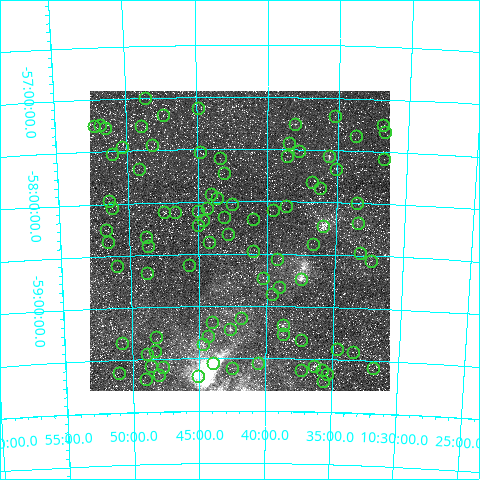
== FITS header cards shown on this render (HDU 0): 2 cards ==
NAXIS1  =                  300
NAXIS2  =                  300

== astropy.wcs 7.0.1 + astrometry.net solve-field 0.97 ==
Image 300 x 300 px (HDU 0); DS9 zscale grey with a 90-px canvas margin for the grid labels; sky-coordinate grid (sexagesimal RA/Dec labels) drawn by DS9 from the SOLVED WCS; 92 Tycho-2 reference stars matched to detected sources circled (green)
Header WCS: RA---TAN/DEC--TAN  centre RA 10:41:58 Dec -58:22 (160.49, -58.37 deg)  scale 34.4 arcsec/px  FOV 171.9' x 171.9'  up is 0 deg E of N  parity normal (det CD < 0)
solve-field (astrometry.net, Tycho-2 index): VERIFIED the header's WCS against the Tycho-2 star catalogue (verified at 7 index scales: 6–39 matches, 0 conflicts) and refined it, rather than solving blind
Solved WCS: RA---TAN-SIP/DEC--TAN-SIP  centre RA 10:42:00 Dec -58:22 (160.50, -58.37 deg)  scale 34.4 arcsec/px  FOV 171.9' x 172.1'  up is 0 deg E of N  parity normal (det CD < 0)
The solver's refit moves the header's centre by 14 arcsec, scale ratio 0.9999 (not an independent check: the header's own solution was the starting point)
Tycho-2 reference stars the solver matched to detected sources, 92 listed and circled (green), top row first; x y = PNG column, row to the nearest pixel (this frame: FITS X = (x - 90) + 1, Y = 300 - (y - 91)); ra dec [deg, ICRS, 3 dp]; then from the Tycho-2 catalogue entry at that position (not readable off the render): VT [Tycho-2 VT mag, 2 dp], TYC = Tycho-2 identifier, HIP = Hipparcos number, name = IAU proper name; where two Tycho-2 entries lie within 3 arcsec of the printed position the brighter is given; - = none
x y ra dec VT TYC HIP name
145 98 162.150 -57.002 10.44 8622-2821-1 - -
198 108 161.225 -57.100 9.46 8622-1343-1 - -
163 115 161.842 -57.167 9.19 8622-1017-1 - -
335 116 158.809 -57.174 9.43 8609-2103-1 - -
295 124 159.511 -57.256 5.86 8609-714-1 52043 -
100 125 162.952 -57.245 8.73 8622-1104-1 - -
383 125 157.955 -57.241 10.51 8609-1163-1 - -
94 126 163.064 -57.254 10.42 8622-1129-1 - -
141 126 162.235 -57.264 8.53 8622-1048-1 - -
105 128 162.871 -57.277 8.23 8622-1462-1 - -
385 132 157.920 -57.312 8.86 8609-1084-1 51546 -
356 136 158.428 -57.355 10.53 8609-2284-1 - -
289 143 159.615 -57.440 8.20 8609-260-1 - -
152 145 162.052 -57.447 9.53 8622-682-1 - -
122 147 162.573 -57.463 10.33 8622-984-1 - -
299 151 159.434 -57.514 10.18 8609-340-1 - -
200 152 161.194 -57.527 8.90 8622-535-1 - -
112 154 162.761 -57.527 10.19 8622-802-1 - -
287 156 159.643 -57.562 8.61 8609-126-1 - -
329 156 158.897 -57.558 4.63 8609-2378-1 51849 -
220 158 160.839 -57.585 10.77 8622-133-1 - -
384 159 157.920 -57.568 9.70 8609-52-1 - -
139 169 162.288 -57.676 8.88 8622-822-1 - -
336 169 158.769 -57.677 7.01 8609-958-1 51806 -
224 173 160.768 -57.728 9.73 8622-90-1 - -
312 182 159.189 -57.806 9.97 8609-561-1 - -
320 188 159.050 -57.863 7.95 8609-207-1 51899 -
211 194 161.006 -57.931 10.53 8622-400-1 - -
217 198 160.897 -57.966 9.89 8622-1069-1 - -
109 201 162.841 -57.978 9.82 8622-331-1 - -
357 203 158.376 -58.001 10.55 8609-165-1 - -
232 204 160.626 -58.024 9.96 8622-284-1 - -
286 206 159.652 -58.041 9.32 8609-355-1 - -
112 208 162.797 -58.042 9.70 8622-49-1 - -
207 208 161.084 -58.065 8.98 8622-325-1 - -
273 210 159.888 -58.080 10.49 8609-161-1 - -
198 211 161.251 -58.088 10.23 8622-342-1 - -
164 212 161.857 -58.091 9.11 8622-338-1 - -
175 212 161.660 -58.095 10.82 8622-309-1 - -
224 217 160.775 -58.147 8.68 8626-572-1 52430 -
253 219 160.254 -58.171 10.73 8626-728-1 - -
203 220 161.167 -58.174 10.80 8626-252-1 52552 -
358 223 158.356 -58.190 6.18 8613-1752-1 51676 -
198 225 161.258 -58.222 10.79 8626-1226-1 - -
323 226 158.990 -58.222 7.84 8613-1006-1 - -
106 230 162.913 -58.249 8.86 8626-1328-1 - -
228 234 160.711 -58.308 8.83 8626-998-1 52411 -
146 237 162.191 -58.329 10.45 8626-158-1 - -
108 242 162.889 -58.365 10.29 8626-774-1 - -
209 242 161.050 -58.385 8.32 8626-296-1 - -
313 244 159.151 -58.402 10.56 8613-2462-1 - -
148 246 162.161 -58.416 9.01 8626-524-1 - -
253 251 160.249 -58.476 10.69 8626-89-1 - -
360 253 158.289 -58.478 8.79 8613-130-1 - -
277 259 159.817 -58.545 10.41 8613-537-1 - -
371 261 158.088 -58.546 7.34 8613-2096-1 51593 -
189 265 161.417 -58.603 10.84 8626-21-1 - -
117 266 162.736 -58.598 10.68 8626-146-1 - -
147 273 162.192 -58.672 10.60 8626-383-1 - -
263 278 160.060 -58.730 10.79 8626-498-1 - -
301 279 159.363 -58.733 5.54 8613-3362-1 52004 -
279 287 159.762 -58.816 7.95 8613-490-1 52133 -
272 294 159.900 -58.883 10.12 8613-860-1 - -
241 318 160.476 -59.110 9.77 8626-301-1 - -
212 322 161.007 -59.150 10.03 8626-53-1 - -
283 325 159.690 -59.179 7.48 8613-3364-1 52106 -
230 329 160.669 -59.216 5.42 8626-2804-1 52405 -
283 334 159.689 -59.262 6.46 8613-2110-1 52103 -
208 336 161.082 -59.283 8.65 8626-877-1 - -
156 337 162.051 -59.290 10.40 8626-1810-1 - -
301 340 159.344 -59.319 10.55 8613-993-1 - -
122 343 162.696 -59.333 9.44 8626-1910-1 53017 -
203 344 161.183 -59.357 8.41 8626-1930-1 - -
337 349 158.660 -59.393 9.97 8613-1831-1 - -
155 351 162.080 -59.419 10.24 8626-1780-1 - -
353 352 158.364 -59.419 7.53 8613-361-1 - -
147 354 162.230 -59.447 7.81 8626-2061-1 - -
213 363 160.989 -59.548 7.33 8626-2805-1 - -
258 363 160.144 -59.544 8.26 8626-2452-1 - -
151 366 162.162 -59.561 9.27 8626-2386-1 - -
314 366 159.085 -59.564 5.22 8613-3366-1 51912 -
163 367 161.936 -59.572 9.04 8626-587-1 - -
232 368 160.634 -59.592 8.97 8626-1794-1 - -
373 368 157.966 -59.566 10.01 8613-185-1 - -
301 370 159.331 -59.606 10.73 8613-217-1 - -
322 370 158.935 -59.600 9.82 8613-1701-1 - -
119 373 162.762 -59.620 9.83 8626-2466-1 - -
327 374 158.829 -59.638 10.19 8613-1690-1 - -
159 375 162.007 -59.651 8.54 8626-327-1 - -
198 376 161.275 -59.668 8.14 8626-2808-1 - -
146 379 162.246 -59.686 9.80 8626-1436-1 - -
323 381 158.916 -59.708 9.89 8613-2502-1 - -